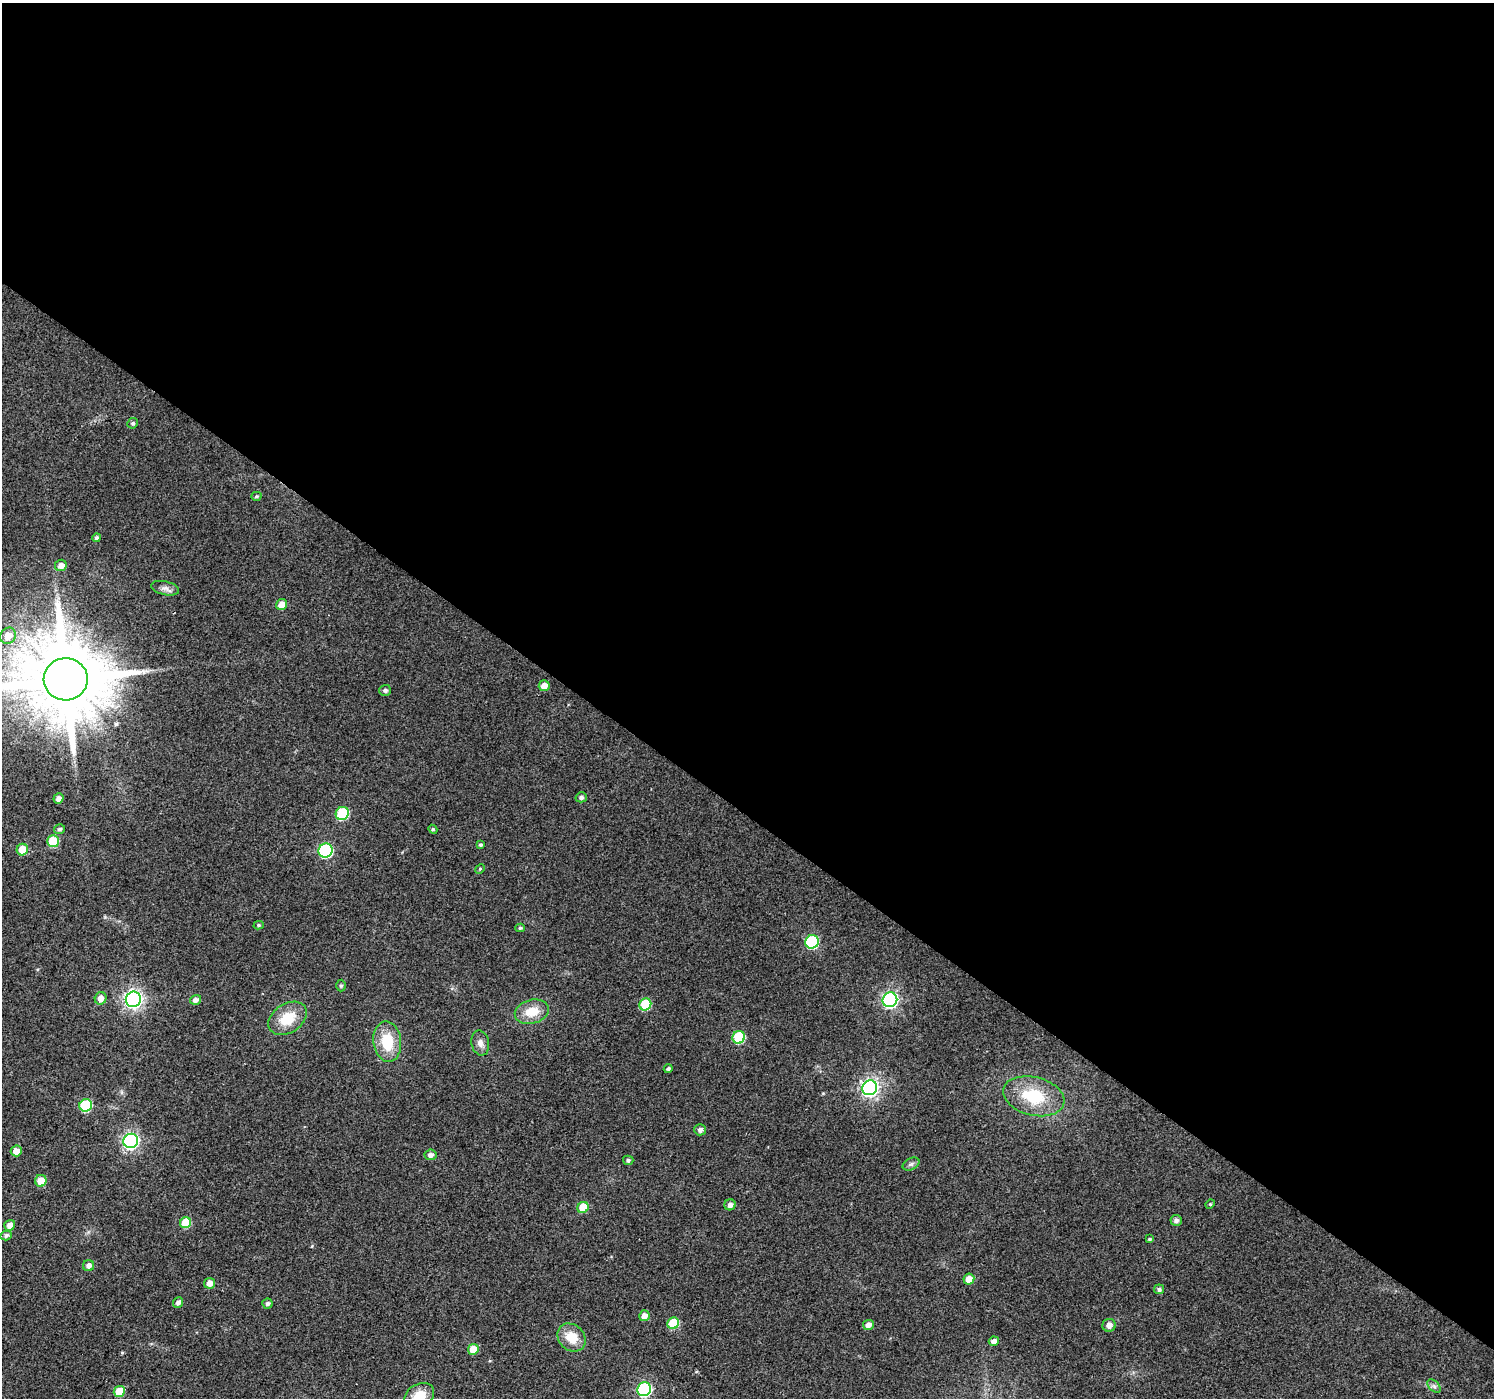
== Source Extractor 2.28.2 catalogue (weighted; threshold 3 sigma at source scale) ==
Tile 3 of 4 x 4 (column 3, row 1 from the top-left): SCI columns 2988-4479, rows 4437-5832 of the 5970 x 6010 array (HDU 1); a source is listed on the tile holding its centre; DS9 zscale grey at full resolution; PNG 1496 x 1400 px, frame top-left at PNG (2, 3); each listed source drawn as its Kron ellipse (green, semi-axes under 4 px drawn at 4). Shown black and unused: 58% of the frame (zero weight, under 2 of 3 exposures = <1% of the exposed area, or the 3 px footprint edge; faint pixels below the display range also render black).
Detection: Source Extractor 2.28.2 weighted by HDU 2 'WHT'; one run over the whole footprint, this tile lists its part. Background 0.0472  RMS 0.0081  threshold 0.0366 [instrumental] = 3 sigma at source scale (4.5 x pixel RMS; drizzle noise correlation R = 1.50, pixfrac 1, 0.0396/0.0396 arcsec/px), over >= 5 px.
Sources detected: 70; all 70 listed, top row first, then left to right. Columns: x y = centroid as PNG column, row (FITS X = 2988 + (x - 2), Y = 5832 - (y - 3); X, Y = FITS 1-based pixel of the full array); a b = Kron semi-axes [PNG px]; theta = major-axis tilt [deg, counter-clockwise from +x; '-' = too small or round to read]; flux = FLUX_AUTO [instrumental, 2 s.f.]
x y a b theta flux
133 423 5 5 - 1.6
256 496 5 4 - 1.1
97 538 4 4 - 2
61 565 6 5 - 4.8
165 588 14 7 -13 4.1
282 605 6 5 - 8.8
8 636 8 7 - 12
66 679 22 21 - 12000
544 686 5 5 - 7.4
385 690 6 5 - 2.4
581 797 5 5 - 2.4
58 798 5 5 - 3.9
342 813 7 6 - 52
59 829 5 5 - 1.8
433 829 4 4 - 1.1
53 841 6 6 - 25
480 845 4 3 - 1.2
22 850 6 5 - 15
326 850 7 6 - 100
480 869 5 4 - 0.91
259 925 5 4 - 1.3
520 928 5 4 - 1.2
812 942 7 6 - 89
341 986 6 4 89 1.5
101 998 6 6 - 6.3
133 999 8 7 - 350
195 1000 6 5 - 3.7
890 1000 7 7 - 220
645 1004 6 5 - 36
532 1012 17 12 14 16
288 1018 21 14 33 22
739 1037 6 6 - 53
387 1042 20 14 -83 26
480 1043 13 8 -79 4.9
668 1069 4 4 - 1.9
870 1088 7 7 - 330
1034 1096 31 19 -14 37
86 1105 6 6 - 48
700 1130 6 5 - 3.3
131 1141 7 7 - 250
16 1151 5 5 - 7.4
430 1155 6 5 - 3.9
628 1160 5 4 - 1.7
911 1164 9 6 27 2.3
41 1181 6 5 - 13
1210 1204 5 4 - 0.91
730 1205 5 5 - 3.2
583 1207 6 5 - 21
1176 1220 5 5 - 3
186 1223 6 5 - 22
10 1225 5 5 - 6.3
6 1235 5 5 - 2.3
1149 1239 4 3 - 1
89 1266 5 5 - 3.8
969 1279 5 5 - 8.5
210 1283 5 5 - 5.6
1159 1289 5 5 - 1.9
178 1303 5 5 - 3.1
267 1304 5 5 - 2.1
644 1316 5 5 - 5.6
673 1323 6 5 - 32
868 1325 5 5 - 5
1109 1325 6 6 - 4.9
571 1337 15 12 -44 16
994 1341 5 4 - 3.9
473 1349 5 5 - 15
1434 1386 8 5 -45 2.2
644 1389 7 6 - 120
119 1391 5 5 - 17
419 1396 16 12 34 17
Isophote crosses this tile's border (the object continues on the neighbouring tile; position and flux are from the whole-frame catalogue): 2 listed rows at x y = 66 679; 419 1396